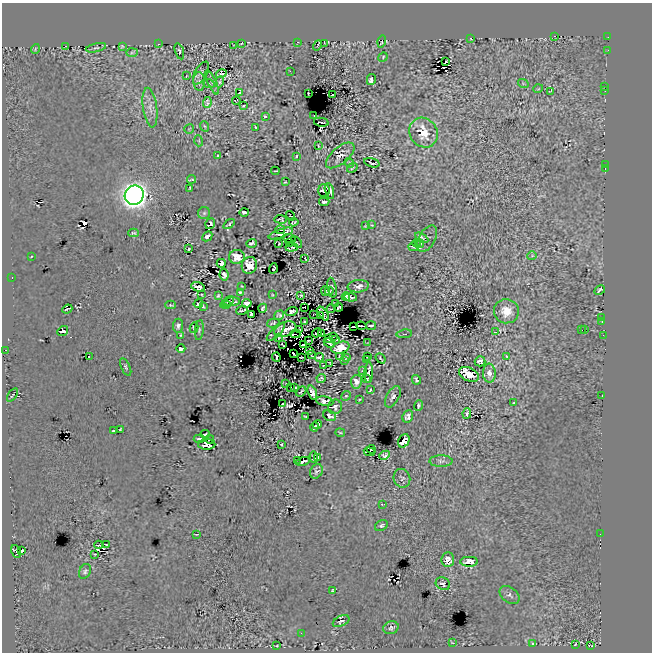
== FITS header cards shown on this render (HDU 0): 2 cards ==
NAXIS1  =                  650
NAXIS2  =                  650

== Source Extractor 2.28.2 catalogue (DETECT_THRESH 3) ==
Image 650 x 650 px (HDU 0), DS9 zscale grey, 1 PNG px = 1 image px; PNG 654 x 654 px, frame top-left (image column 1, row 650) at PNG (2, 3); each listed source drawn as its Kron ellipse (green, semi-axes under 4 px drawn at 4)
Background 1.22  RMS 17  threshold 52.1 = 3 sigma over >= 5 px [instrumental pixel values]
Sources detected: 267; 8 with non-positive FLUX_AUTO (blend fragments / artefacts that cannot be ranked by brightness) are neither listed nor drawn; the other 259 listed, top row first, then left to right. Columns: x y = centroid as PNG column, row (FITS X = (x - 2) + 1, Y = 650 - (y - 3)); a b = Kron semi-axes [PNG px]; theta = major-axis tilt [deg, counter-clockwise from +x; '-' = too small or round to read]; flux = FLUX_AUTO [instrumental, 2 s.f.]
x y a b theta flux
554 36 2 2 - 9.5e+02
608 37 2 2 - 1.4e+03
470 38 3 2 - 2.5e+03
382 41 6 2 74 1.2e+03
298 42 3 2 - 9.3e+02
325 43 3 2 - 6.3e+02
159 44 3 2 - 1.7e+03
241 44 3 2 - 8.2e+02
318 45 5 2 - 1.9e+03
66 46 2 2 - 1.0e+03
122 46 4 4 - 1.1e+03
233 46 3 2 - 7.6e+02
96 48 10 4 12 1.8e+03
35 49 5 3 - 1.0e+03
608 50 3 2 - 1.2e+03
179 51 8 3 -74 1.9e+03
132 53 6 4 2 1.7e+03
383 57 5 4 - 1.4e+03
446 61 3 2 - 1.8e+03
290 71 2 2 - 1.9e+05
201 73 12 6 60 2.8e+03
221 74 5 4 - 2.4e+03
186 76 3 2 - 7.0e+02
371 80 5 3 - 3.5e+03
199 82 9 6 -86 4.0e+03
212 82 13 4 -66 3.4e+03
220 82 5 4 - 1.7e+03
523 83 5 3 - 1.2e+03
209 84 6 3 -20 1.6e+03
605 87 3 2 - 1.7e+03
538 89 5 3 - 8.6e+02
551 91 3 3 - 1.1e+03
605 91 2 2 - 2.0e+03
240 93 4 3 - 9.2e+03
308 93 2 2 - 1.1e+03
333 95 3 2 - 1.0e+03
236 100 4 2 - 1.1e+03
207 103 5 3 - 2.0e+03
244 106 3 3 - 1.5e+03
150 108 20 7 -82 9.4e+03
314 115 3 2 - 8.1e+03
265 117 3 3 - 3.4e+03
321 122 7 2 -11 3.5e+02
204 126 5 3 - 1.4e+03
255 127 3 2 - 8.4e+02
189 129 5 3 - 9.0e+02
424 133 15 13 -53 2.2e+04
199 141 5 3 - 9.3e+02
318 146 3 2 - 8.6e+02
218 155 4 3 - 1.5e+03
340 155 17 8 40 9.1e+03
297 156 3 3 - 2.3e+03
349 163 5 4 - 1.5e+03
372 163 8 3 -15 1.3e+03
605 164 2 2 - 1.8e+03
352 168 5 2 - 1.3e+03
605 168 3 2 - 2.6e+03
275 171 4 2 - 1.4e+03
191 179 4 2 - 1.6e+03
285 182 3 2 - 9.3e+02
190 188 3 2 - 8.5e+02
324 191 6 6 - 1.8e+03
329 191 8 4 -75 4.0e+03
134 195 10 9 - 1.5e+06
324 202 5 3 - 2.9e+03
244 212 5 4 - 3.1e+03
204 213 6 6 - 2.2e+03
290 216 5 2 - 6.6e+02
281 219 6 4 -4 5.7e+02
294 222 5 3 - 1.1e+03
210 224 5 4 - 2.6e+03
229 224 6 2 35 1.6e+03
372 225 3 2 - 8.6e+02
365 226 3 2 - 9.0e+02
280 230 5 2 - 1.3e+03
133 233 5 3 - 1.6e+03
281 233 13 4 19 7.6e+03
207 236 5 3 - 3.8e+03
289 238 7 2 -6 2.1e+03
422 238 7 4 -33 2.2e+03
427 239 14 8 60 3.0e+03
297 242 6 2 -45 5.4e+02
251 243 5 3 - 2.0e+03
290 243 2 2 - 2.6e+03
417 243 4 2 - 1.4e+03
279 244 3 2 - 7.9e+02
420 244 4 2 - 9.5e+02
292 247 6 2 6 6.2e+03
414 247 5 2 - 1.7e+03
189 249 3 2 - 1.0e+03
532 256 5 3 - 8.7e+02
31 257 2 2 - 8.7e+02
237 257 8 7 - 1.1e+04
305 258 3 2 - 9.2e+02
221 263 4 4 - 3.2e+03
249 265 8 7 - 1.8e+04
273 268 5 3 - 7.1e+02
224 275 6 4 -82 3.3e+03
12 278 2 2 - 8.6e+02
242 286 3 2 - 7.7e+02
358 286 11 6 7 4.8e+03
198 287 7 4 -17 4.3e+03
332 288 10 4 -80 2.5e+03
600 290 6 3 28 1.9e+03
325 291 5 3 - 9.9e+02
329 291 4 3 - 1.6e+03
240 292 3 3 - 1.9e+03
202 295 3 2 - 9.7e+02
272 295 3 2 - 8.3e+02
301 295 3 3 - 1.0e+03
218 296 4 2 - 1.2e+03
346 296 4 3 - 2.3e+03
350 297 6 2 -6 3.4e+03
228 301 7 4 35 3.0e+03
232 302 8 3 4 2.4e+03
247 303 5 4 - 7.8e+03
335 303 3 2 - 7.7e+02
198 304 5 3 - 2.6e+03
171 305 5 2 - 1.1e+03
225 305 5 3 - 2.0e+03
203 306 2 2 - 9.2e+02
304 307 3 2 - 2.5e+03
338 307 4 2 - 5.7e+02
263 308 4 3 - 1.4e+03
67 309 5 2 - 1.4e+03
331 309 4 2 - 2.0e+03
242 311 6 2 19 2.3e+03
292 311 6 3 17 2.2e+03
506 311 12 12 - 1.5e+04
251 314 4 3 - 6.5e+02
313 314 2 2 - 1.5e+03
323 314 8 4 -56 3.7e+03
279 315 5 4 - 2.2e+03
320 316 4 3 - 2.2e+03
602 318 3 2 - 8.7e+02
304 321 3 2 - 1.1e+03
602 322 3 2 - 3.2e+03
273 323 6 3 16 9.9e+02
178 326 7 5 84 2.9e+03
354 326 3 2 - 4.0e+03
361 326 5 2 - 5.2e+03
371 326 5 3 - 2.0e+03
194 328 5 4 - 1.1e+03
285 329 11 7 21 1.1e+04
300 329 3 2 - 1.3e+03
199 330 10 3 83 1.8e+03
581 330 2 2 - 1.2e+03
585 330 2 2 - 1.4e+03
63 331 6 4 37 3.9e+03
276 332 12 4 45 3.0e+03
495 332 3 2 - 1.4e+03
317 333 5 2 - 6.2e+02
322 333 3 2 - 5.6e+02
295 334 5 2 - 2.1e+03
404 334 8 3 6 1.5e+03
181 335 3 3 - 1.5e+03
603 335 2 2 - 2.0e+07
333 336 2 2 - 7.0e+02
278 338 3 2 - 1.1e+03
329 339 3 3 - 1.5e+03
336 340 3 2 - 1.1e+03
308 341 3 2 - 1.1e+03
329 343 6 3 -25 1.5e+03
368 343 4 2 - 8.7e+02
282 344 4 2 - 6.5e+02
304 344 3 2 - 6.6e+02
340 348 9 5 17 1.4e+04
181 349 4 4 - 1.2e+04
6 350 3 2 - 2.8e+03
309 350 3 2 - 9.4e+02
294 354 3 2 - 2.4e+03
311 355 4 2 - 9.2e+02
89 356 3 2 - 5.2e+03
339 356 3 2 - 6.3e+02
276 357 4 2 - 1.1e+03
301 357 3 2 - 1.1e+03
319 357 4 4 - 4.0e+03
367 357 2 2 - 1.0e+03
506 357 3 2 - 7.4e+02
346 358 4 2 - 6.6e+02
380 358 6 2 -50 1.5e+03
366 360 4 2 - 1.3e+03
344 361 3 2 - 7.4e+02
480 361 5 5 - 4.1e+03
330 363 3 2 - 1.3e+03
324 366 3 2 - 6.5e+02
126 367 9 4 -65 2.3e+03
363 371 3 2 - 9.8e+02
369 373 10 3 90 1.5e+03
489 373 9 6 -88 6.5e+03
469 374 10 6 -23 4.1e+04
321 378 4 3 - 1.2e+03
367 379 4 2 - 1.3e+03
416 380 5 3 - 2.2e+03
356 382 7 5 81 6.0e+03
286 383 2 2 - 8.7e+02
295 387 3 2 - 1.3e+03
291 388 3 2 - 5.1e+02
370 390 4 2 - 1.2e+03
301 392 6 2 40 1.7e+03
312 393 7 4 -70 4.0e+03
12 395 7 3 54 1.2e+03
346 396 5 4 - 1.7e+03
602 396 3 2 - 1.1e+03
393 397 12 6 60 4.4e+03
360 399 3 2 - 8.7e+02
325 401 9 4 -11 5.7e+03
514 403 4 2 - 9.3e+02
283 404 3 2 - 2.5e+03
419 406 5 4 - 2.2e+03
335 407 7 7 - 3.0e+03
467 413 5 3 - 2.2e+03
329 416 6 5 - 3.9e+03
408 416 6 5 - 3.8e+03
305 417 3 2 - 1.2e+03
317 424 5 3 - 1.8e+03
314 427 4 2 - 2.3e+03
120 430 3 2 - 9.8e+02
113 431 3 2 - 8.2e+02
340 433 5 2 - 1.1e+03
205 434 5 3 - 2.4e+03
199 439 6 2 3 2.5e+03
210 439 4 2 - 1.2e+03
404 441 7 5 59 1.6e+04
282 444 3 2 - 1.5e+03
207 445 8 5 3 4.1e+03
371 449 4 3 - 1.2e+03
369 452 5 3 - 4.8e+02
385 455 6 4 25 2.4e+03
314 457 6 3 -87 1.1e+03
317 457 3 3 - 2.2e+03
297 460 3 2 - 1.0e+03
303 461 7 3 14 3.2e+03
441 461 11 5 1 3.6e+03
316 471 7 6 - 2.7e+03
402 478 9 8 - 3.5e+03
382 504 3 2 - 1.2e+03
381 526 7 5 34 2.5e+03
197 534 3 2 - 1.5e+03
600 534 2 2 - 8.8e+02
106 544 3 2 - 8.4e+02
98 545 4 2 - 1.3e+03
22 550 3 2 - 1.4e+03
16 551 7 4 -66 2.4e+03
95 554 4 2 - 1.5e+03
448 559 7 6 - 9.6e+03
469 562 9 5 0 8.9e+03
85 571 8 5 64 2.7e+03
443 584 7 6 - 3.1e+03
333 590 3 3 - 9.6e+02
510 595 11 7 -38 4.2e+03
341 621 9 5 26 3.3e+03
391 628 8 6 22 2.6e+03
301 633 2 2 - 1.6e+05
452 642 3 2 - 6.6e+02
533 643 3 3 - 5.1e+03
575 644 3 2 - 8.7e+02
277 646 3 2 - 8.9e+02
591 646 3 2 - 1.4e+03
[8 non-positive-flux detections neither listed nor drawn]